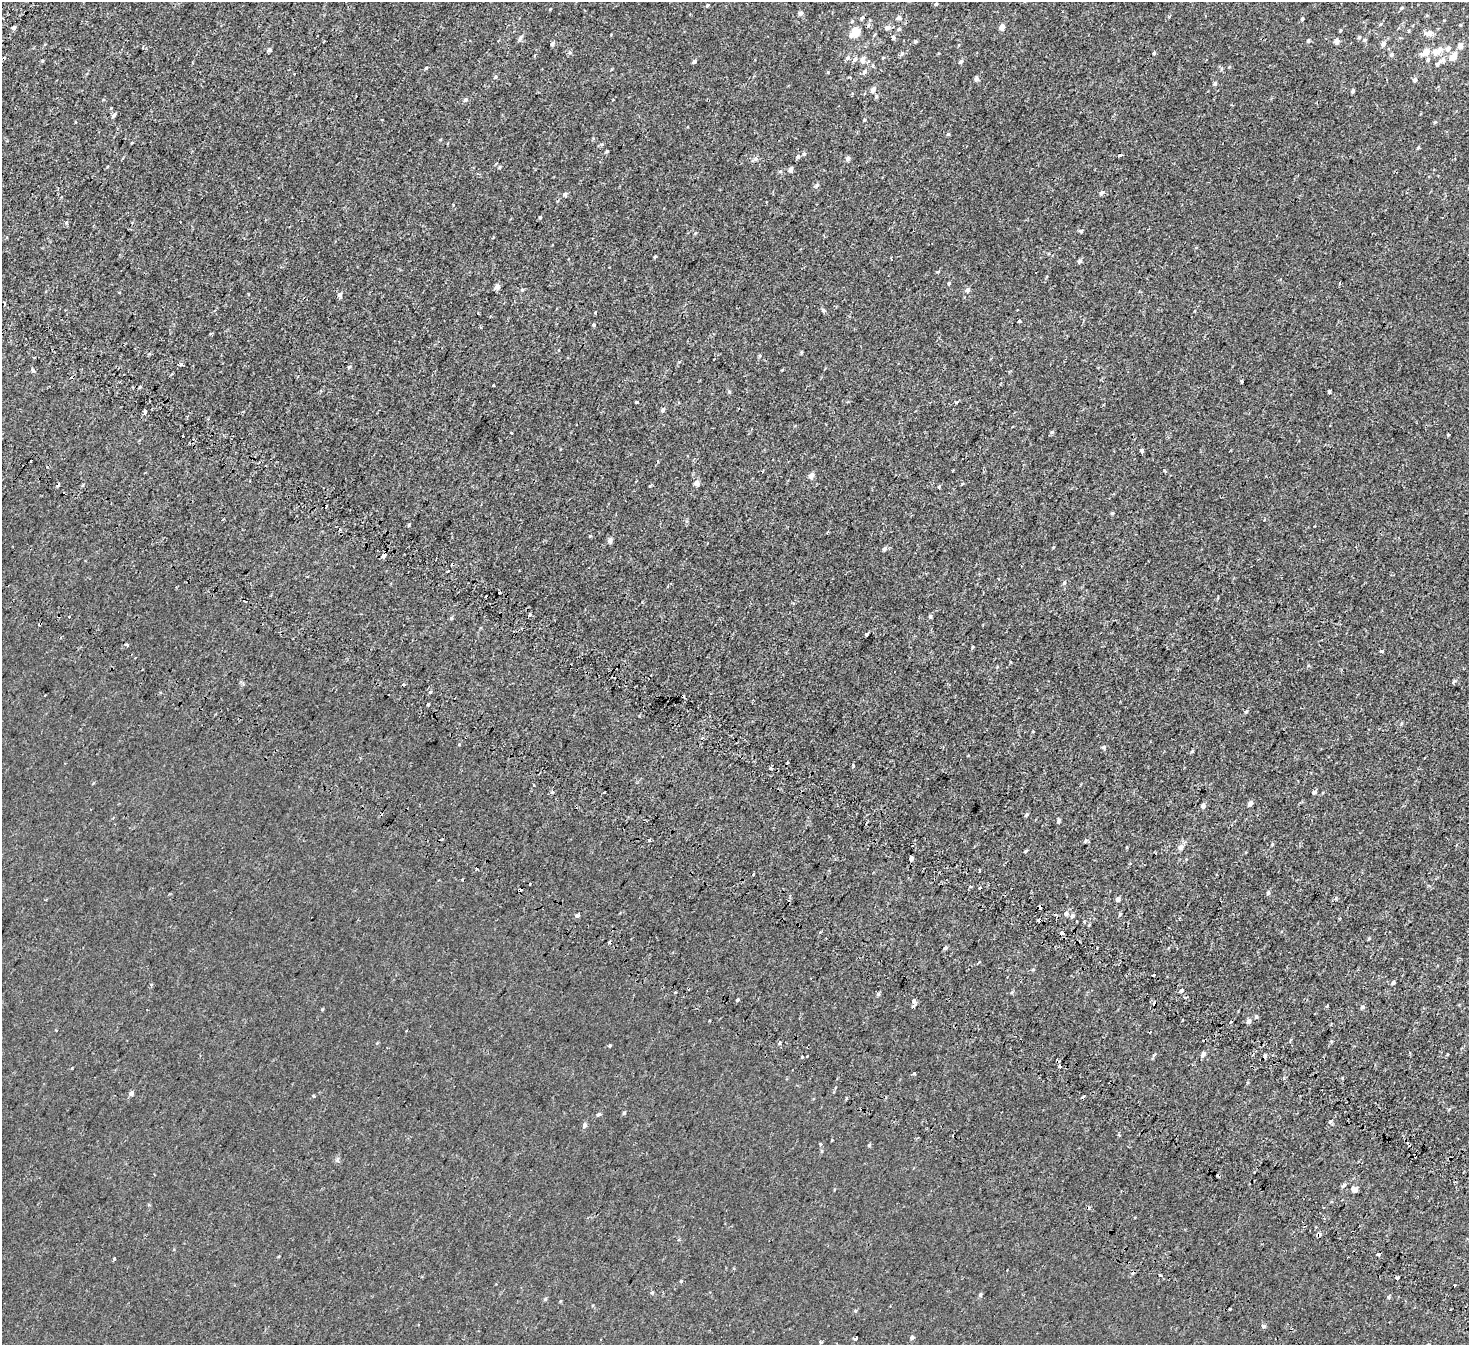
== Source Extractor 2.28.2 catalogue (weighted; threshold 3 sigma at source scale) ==
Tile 6 of 4 x 4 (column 2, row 2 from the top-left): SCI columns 1638-3104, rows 3113-4455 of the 6216 x 6287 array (HDU 1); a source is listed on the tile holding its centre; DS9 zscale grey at full resolution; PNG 1471 x 1347 px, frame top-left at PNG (2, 2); no overlay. Shown black and unused: <1% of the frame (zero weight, under 2 of 3 exposures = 11% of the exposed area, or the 3 px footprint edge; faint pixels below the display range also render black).
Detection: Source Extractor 2.28.2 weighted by HDU 2 'WHT'; one run over the whole footprint, this tile lists its part. Background -2.19e-04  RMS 0.0034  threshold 0.0151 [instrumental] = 3 sigma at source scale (4.5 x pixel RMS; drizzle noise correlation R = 1.50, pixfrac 1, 0.0396/0.0396 arcsec/px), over >= 5 px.
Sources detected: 241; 44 cosmic-ray / hot-pixel residue — not listed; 2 inside a brighter listed object's ellipse — not listed separately; the other 195 listed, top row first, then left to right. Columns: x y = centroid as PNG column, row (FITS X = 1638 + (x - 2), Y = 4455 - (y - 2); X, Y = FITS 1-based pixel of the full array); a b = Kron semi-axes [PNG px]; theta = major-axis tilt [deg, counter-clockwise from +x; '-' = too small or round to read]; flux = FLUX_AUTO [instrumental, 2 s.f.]
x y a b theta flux
936 4 4 3 - 0.38
707 5 5 4 - 0.38
1402 8 5 4 - 0.4
550 9 4 2 - 0.22
801 13 4 4 - 1.2
862 18 6 4 70 0.59
898 18 6 5 - 0.96
1302 19 5 4 - 0.42
1460 25 4 4 - 0.35
1002 27 4 4 - 2.5
14 28 4 3 - 11
887 28 8 6 19 1.3
899 29 5 5 - 0.52
1341 30 4 4 - 0.32
855 32 9 7 46 6.2
1429 33 8 5 7 2.2
1359 37 5 4 - 0.44
520 38 8 4 63 0.64
893 38 4 4 - 0.78
1364 40 6 5 - 0.53
915 41 5 4 - 0.43
1308 41 5 3 - 0.45
1337 41 4 4 - 1.8
552 44 5 4 - 0.78
1383 44 5 5 - 1.2
1460 46 6 5 - 1.9
1448 49 7 6 - 1.3
270 50 5 4 - 0.67
570 52 6 4 71 0.44
1426 52 9 6 36 3.2
1435 52 9 8 - 2.2
1153 53 3 3 - 1.1
902 54 7 5 67 0.54
1392 55 5 5 - 0.62
1453 57 9 6 56 3.8
847 58 6 5 - 0.68
883 58 5 3 - 0.29
855 59 7 5 56 0.93
1428 59 6 5 - 0.65
862 60 11 7 -85 1.5
42 61 5 3 - 0.28
694 61 5 4 - 0.71
961 61 6 4 25 0.73
1438 63 13 6 47 1.3
426 68 4 3 - 0.31
1221 69 6 3 72 0.37
864 72 6 5 - 0.75
495 77 5 4 - 0.45
976 79 5 4 - 1
1415 80 5 4 - 0.96
1215 83 5 5 - 0.6
873 89 8 5 54 1.2
1353 91 4 3 - 0.61
876 96 5 3 - 0.43
465 100 6 5 - 0.68
114 114 6 4 51 0.63
864 120 4 3 - 0.33
1435 122 5 4 - 0.34
948 134 4 4 - 0.4
1418 147 4 3 - 0.47
607 151 4 3 - 0.35
804 154 5 4 - 0.49
798 157 3 3 - 4.8
848 158 5 4 - 0.95
755 159 8 6 42 0.84
499 167 5 3 - 0.3
790 169 5 4 - 1.3
817 185 7 4 28 0.53
1101 192 6 5 - 0.61
565 194 6 5 - 0.63
540 217 4 3 - 0.32
66 222 5 4 - 0.41
1081 231 6 4 24 0.43
695 233 5 3 - 0.29
891 259 3 3 - 0.38
1079 261 5 4 - 0.78
938 272 5 3 - 0.3
949 283 4 4 - 0.41
1340 283 4 3 - 0.36
497 286 5 4 - 1.9
522 290 5 4 - 0.38
968 290 5 4 - 1.1
340 295 6 5 - 0.87
823 310 6 5 - 0.55
1019 321 4 3 - 1.2
594 325 3 3 - 1.8
679 362 4 3 - 0.26
181 364 4 4 - 0.5
349 367 6 3 32 0.39
32 370 5 4 - 0.49
493 385 3 3 - 1.2
1329 392 3 3 - 3.2
636 402 3 3 - 1.4
955 402 4 4 - 0.44
663 410 5 4 - 0.7
145 412 4 3 - 1.6
187 416 4 3 - 0.37
1448 435 3 3 - 0.44
1142 451 4 3 - 1.9
762 471 3 3 - 0.4
811 476 5 4 - 1.9
697 483 4 4 - 2.1
650 485 3 2 - 0.5
939 487 3 3 - 0.54
1112 513 4 4 - 0.37
1264 519 3 3 - 0.46
409 525 4 4 - 0.32
610 540 6 5 - 1.1
884 549 5 4 - 0.79
384 555 5 4 - 2.2
1064 582 6 4 68 0.5
499 592 3 3 - 1.4
530 614 4 2 - 0.65
930 616 4 4 - 0.54
451 618 5 4 - 0.38
866 634 3 3 - 2
126 645 4 3 - 1.2
1381 651 3 3 - 1
1454 681 4 3 - 0.81
430 692 4 4 - 0.63
428 704 3 3 - 0.89
1246 711 5 3 - 0.32
1104 747 6 5 - 0.49
1192 751 5 4 - 0.33
771 768 5 3 - 0.45
552 792 3 3 - 1.9
1314 792 5 5 - 0.65
1250 803 5 4 - 1.2
1203 805 5 4 - 1.4
1026 815 5 4 - 0.49
1058 820 5 4 - 0.65
650 840 3 3 - 0.7
1085 840 6 4 58 0.48
1181 847 6 6 - 1.4
1026 851 4 3 - 0.36
911 858 4 3 - 5.3
477 868 3 3 - 1.4
979 870 4 2 - 0.24
753 874 4 3 - 1.7
520 890 4 3 - 1.8
1268 893 6 4 72 0.55
1118 899 5 4 - 0.88
1039 907 4 3 - 9
1066 913 6 5 - 1
1120 914 5 4 - 0.32
576 916 4 3 - 2
1072 916 6 4 51 0.82
1089 925 4 3 - 0.26
820 932 4 3 - 0.33
1062 933 4 3 - 4.5
1369 938 4 4 - 0.35
945 948 5 4 - 0.57
979 962 4 3 - 0.27
1152 975 3 3 - 1.3
1393 983 4 4 - 0.67
1181 990 4 3 - 2.3
878 994 5 4 - 0.48
737 1000 3 3 - 0.96
913 1001 4 4 - 1.3
1327 1006 3 3 - 1.7
913 1007 3 3 - 1.8
1362 1007 5 4 - 0.6
1256 1016 5 5 - 0.42
709 1021 3 2 - 0.46
1248 1021 6 5 - 0.94
779 1043 5 3 - 0.34
610 1046 3 3 - 1.4
1203 1054 6 5 - 0.99
802 1057 3 2 - 1.1
914 1073 3 3 - 0.39
834 1092 3 3 - 0.41
131 1093 6 5 - 0.82
624 1113 4 4 - 0.43
598 1114 6 4 36 0.53
1330 1121 8 4 53 0.54
584 1125 7 5 75 0.8
1119 1135 4 3 - 0.42
821 1145 3 3 - 1.1
337 1160 6 5 - 0.59
1344 1185 6 5 - 0.53
1355 1190 6 5 - 1.5
114 1259 3 3 - 0.61
1160 1275 5 3 - 0.4
1397 1278 4 3 - 2.8
681 1281 5 3 - 0.28
1455 1284 3 3 - 0.98
980 1295 5 4 - 0.56
1389 1297 5 4 - 0.46
545 1299 5 4 - 0.38
1230 1309 3 3 - 0.48
418 1325 3 2 - 0.37
1264 1326 5 4 - 0.57
912 1337 5 4 - 0.66
855 1338 3 3 - 0.86
821 1342 4 3 - 1
Overlapping masked pixels (flux is a lower limit): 5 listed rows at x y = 855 32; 384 555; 520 890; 1039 907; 1062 933
Unlisted compact peaks at least as high as the median listed source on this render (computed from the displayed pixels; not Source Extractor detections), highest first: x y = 1052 432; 869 1145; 322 1009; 828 72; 1164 470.